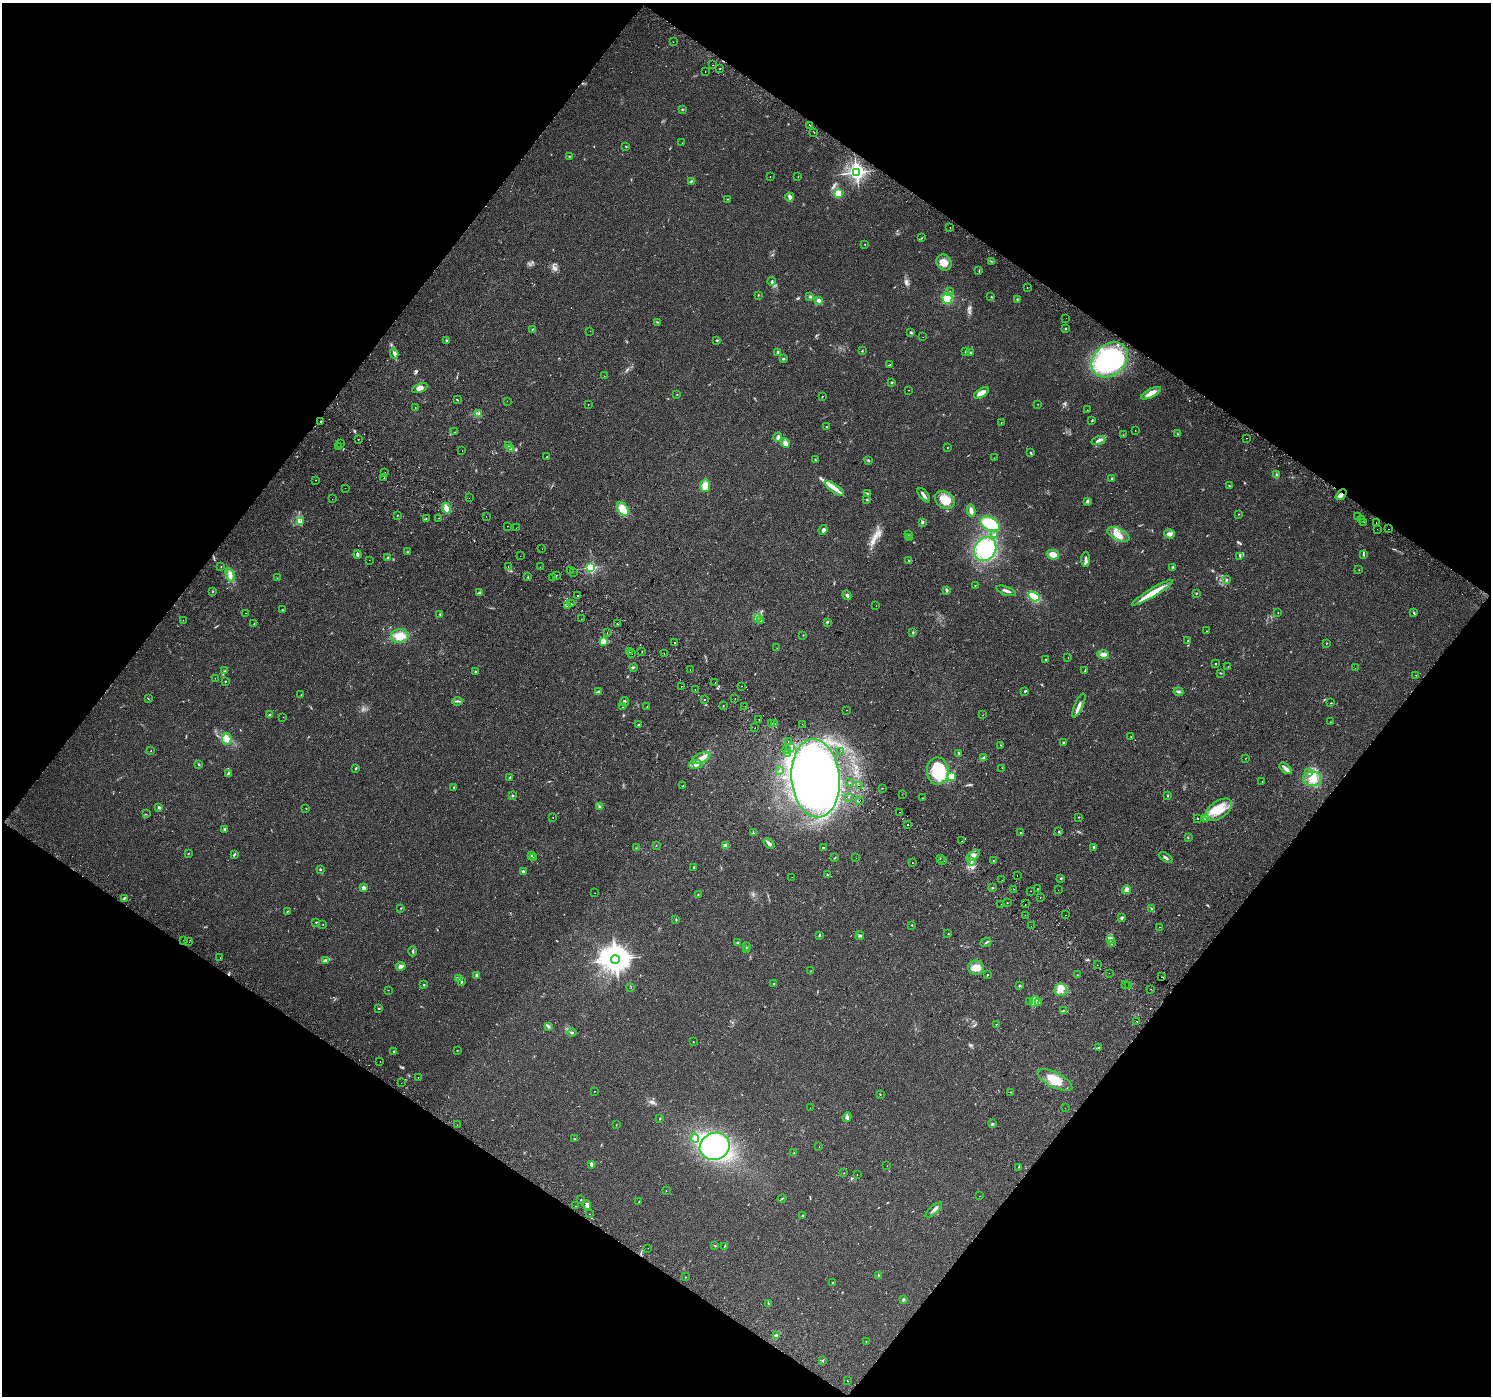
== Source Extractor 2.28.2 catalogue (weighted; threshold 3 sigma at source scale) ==
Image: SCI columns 44-5999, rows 296-5869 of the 6035 x 6098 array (HDU 1 of 3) = the unmasked area's bounding box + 8 px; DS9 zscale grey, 4 x 4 block average (1 PNG px = mean of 4 x 4 image px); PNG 1493 x 1398 px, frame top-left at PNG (2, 3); each listed source drawn as its Kron ellipse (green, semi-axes under 4 px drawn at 4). Shown black and unused: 49% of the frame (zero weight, under 2 of 3 exposures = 3% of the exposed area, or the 3 px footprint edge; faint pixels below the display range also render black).
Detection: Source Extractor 2.28.2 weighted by HDU 2 'WHT'. Background 0.0438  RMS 0.0054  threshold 0.0244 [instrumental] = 3 sigma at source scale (4.5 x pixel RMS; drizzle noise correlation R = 1.50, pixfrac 1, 0.0396/0.0396 arcsec/px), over >= 5 px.
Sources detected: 485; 3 inside a brighter object's white glare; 22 cosmic-ray / hot-pixel residue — neither listed nor drawn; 3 coinciding with a brighter row at this scale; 14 inside a brighter listed object's ellipse — not listed separately; the other 443 listed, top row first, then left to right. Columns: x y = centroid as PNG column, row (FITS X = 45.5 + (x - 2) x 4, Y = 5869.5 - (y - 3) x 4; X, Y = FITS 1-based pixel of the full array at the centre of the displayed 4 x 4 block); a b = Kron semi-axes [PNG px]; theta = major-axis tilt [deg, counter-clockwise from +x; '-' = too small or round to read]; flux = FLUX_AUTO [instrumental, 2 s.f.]
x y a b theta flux
673 42 2 2 - 0.83
713 65 2 2 - 15
719 69 2 2 - 1.5
705 72 2 2 - 0.75
682 109 2 2 - 2
809 125 2 2 - 4.4
814 132 2 2 - 5.9
682 143 2 2 - 0.85
626 146 2 2 - 1.4
569 156 2 2 - 1.4
856 172 3 2 - 1500
770 176 2 2 - 0.71
798 177 2 2 - 0.76
691 181 4 2 - 2.7
838 193 3 3 - 33
790 197 4 2 - 12
728 199 3 2 - 1.9
950 228 2 2 - 3.4
921 238 3 2 - 1.7
865 244 2 2 - 1.8
991 261 2 2 - 1.3
944 262 8 7 - 24
979 271 3 2 - 2
772 281 4 2 - 4.3
1027 287 2 2 - 1.5
950 292 2 2 - 1.6
758 295 2 2 - 0.9
810 297 3 3 - 3.6
991 297 2 2 - 0.97
947 298 5 5 - 94
1017 299 3 2 - 2.3
819 300 3 3 - 12
1066 318 2 2 - 0.84
657 322 2 2 - 1.9
532 329 2 2 - 1
1066 329 2 2 - 1.9
590 331 2 2 - 0.63
911 332 3 3 - 3.4
923 337 2 2 - 0.81
717 340 3 2 - 3.1
447 341 2 2 - 2.5
862 351 3 2 - 1.5
966 351 2 2 - 3
778 352 2 2 - 4.5
971 352 3 2 - 3.8
394 354 5 3 - 7.6
783 358 3 2 - 2.8
1110 360 20 15 40 500
890 365 2 2 - 1.8
604 376 2 2 - 0.86
892 382 3 2 - 2.8
420 388 8 4 23 13
909 390 2 2 - 0.72
981 393 8 4 32 21
1151 393 11 3 27 27
677 394 2 2 - 1.2
822 396 2 2 - 1.4
457 400 2 2 - 1.5
507 401 2 2 - 0.59
1038 404 2 2 - 0.73
588 405 2 2 - 0.97
415 407 2 2 - 0.84
1087 410 2 2 - 0.85
479 414 2 2 - 2.7
1092 420 3 2 - 2.5
321 422 2 2 - 5.4
1001 423 2 2 - 2.8
826 427 2 2 - 3.3
1135 430 2 2 - 1.1
455 432 2 2 - 1.5
1177 434 2 2 - 1.5
1123 435 2 2 - 0.75
778 437 4 3 - 8.1
1247 438 2 2 - 0.82
358 439 2 2 - 0.79
1098 440 7 3 19 8.3
341 443 2 2 - 3.3
785 443 5 4 - 15
509 446 3 2 - 3.8
339 447 2 2 - 1.4
947 447 2 2 - 1
511 449 3 3 - 3.9
462 451 2 2 - 0.47
1030 452 3 2 - 2.5
547 457 2 2 - 3.1
994 458 2 2 - 0.72
815 460 3 2 - 1.5
868 460 2 2 - 1.7
385 472 2 2 - 1.2
1276 475 3 2 - 3.1
384 478 2 2 - 6.8
1112 478 2 2 - 2.5
315 480 2 2 - 0.61
1229 485 3 2 - 1.3
705 486 6 5 - 26
345 488 2 2 - 0.75
834 488 11 4 -36 24
868 494 2 2 - 3
924 495 8 2 -53 10
1341 495 6 3 42 13
469 498 2 2 - 1.4
332 499 2 2 - 1.4
867 500 3 2 - 2
945 500 11 8 -34 44
1087 501 3 2 - 2.8
446 508 5 4 - 25
623 509 7 5 -52 56
971 511 6 3 -79 13
1238 514 2 2 - 0.98
397 515 2 2 - 0.89
486 516 2 2 - 0.64
1358 516 2 2 - 2.4
439 518 2 2 - 3.2
426 519 2 2 - 2
1361 519 2 2 - 4
301 522 3 3 - 7.6
922 522 3 2 - 4.9
1364 522 2 2 - 4.3
1376 523 2 2 - 1.7
990 524 10 6 -26 100
507 526 2 2 - 4
516 528 2 2 - 1.2
1377 529 2 2 - 0.51
1388 529 2 2 - 6.7
823 530 5 3 - 9
908 534 3 2 - 1.9
1118 534 12 6 -25 40
1170 534 5 4 - 14
994 535 3 2 - 2.4
909 538 3 2 - 2.1
542 549 2 2 - 2
985 549 12 10 58 200
407 552 2 2 - 1.4
358 555 4 2 - 8.2
1053 555 6 4 -13 26
1364 555 3 2 - 1.8
520 556 2 2 - 0.75
1240 556 2 2 - 1.2
388 557 3 2 - 1.4
1086 559 7 2 87 12
369 560 2 2 - 1.4
909 560 4 2 - 2.5
221 566 2 2 - 1.1
508 567 2 2 - 0.83
540 567 2 2 - 1.3
591 567 2 2 - 440
1173 567 3 2 - 2.4
1359 570 2 2 - 0.86
570 571 2 2 - 1.7
573 572 2 2 - 2.2
230 575 7 4 -75 14
556 575 2 2 - 0.65
528 577 2 2 - 1.9
277 578 2 2 - 0.73
553 578 2 2 - 2
1226 580 3 2 - 2.6
975 585 2 2 - 1.2
947 590 3 3 - 4.4
213 591 2 2 - 1.4
1006 591 10 2 -19 8.9
479 592 3 3 - 3.9
1152 593 24 3 31 56
1196 593 2 2 - 1.7
578 595 2 2 - 3
847 595 5 2 - 8.2
1034 596 6 4 -33 49
571 604 2 2 - 3.1
876 605 2 2 - 1.1
568 606 2 2 - 2.5
282 610 2 2 - 1.2
246 613 2 2 - 5.3
1278 613 2 2 - 0.94
1414 613 3 2 - 2.9
440 614 3 2 - 2.4
757 618 2 2 - 1.2
581 619 2 2 - 0.85
183 620 2 2 - 2.1
761 620 2 2 - 1
827 622 2 2 - 3.8
254 624 2 2 - 1.1
617 624 2 2 - 2.5
1206 631 2 2 - 1.7
913 632 3 2 - 1.6
607 633 2 2 - 4.4
803 635 2 2 - 1.5
400 636 9 7 8 42
1188 640 2 2 - 2.1
603 641 2 2 - 120
675 643 2 2 - 6.6
1326 643 2 2 - 1.4
777 648 2 2 - 0.56
642 651 2 2 - 1.3
629 652 2 2 - 2.3
632 654 2 2 - 5.2
664 654 2 2 - 0.65
1103 655 6 4 -4 16
1068 658 2 2 - 0.6
1046 660 3 2 - 2.3
1215 664 2 2 - 1.8
633 667 2 2 - 2
1228 667 2 2 - 0.95
1355 668 2 2 - 0.55
690 669 2 2 - 3.8
225 670 2 2 - 1.3
475 671 2 2 - 8.1
1085 671 2 2 - 0.98
1221 673 2 2 - 1.8
1416 675 2 2 - 1.1
215 678 2 2 - 1.3
225 681 2 2 - 1.9
715 682 2 2 - 1.4
681 686 2 2 - 1.6
742 686 2 2 - 30
695 689 2 2 - 5.5
1025 691 3 2 - 3.3
598 692 4 2 - 4.8
1179 692 5 2 - 5.1
301 695 2 2 - 0.8
735 698 2 2 - 3.6
148 699 2 2 - 0.95
704 700 2 2 - 22
457 701 5 2 - 4.4
625 702 4 2 - 3.7
1331 703 2 2 - 1.6
723 706 2 2 - 3.7
745 706 2 2 - 2.7
1079 706 13 3 67 14
622 707 2 2 - 1.1
647 707 2 2 - 0.9
846 710 2 2 - 0.99
270 715 3 2 - 3.6
982 715 2 2 - 0.67
283 717 2 2 - 0.74
759 719 2 2 - 3.2
1330 722 2 2 - 0.69
772 723 2 2 - 0.91
775 723 2 2 - 1
802 724 2 2 - 0.91
638 725 3 2 - 2
755 728 2 2 - 0.51
1131 737 2 2 - 1.2
227 739 6 5 - 16
788 742 2 2 - 0.76
1063 742 2 2 - 7.8
1001 745 2 2 - 0.96
791 748 2 2 - 3
787 750 2 2 - 1.4
151 751 2 2 - 0.72
841 751 2 2 - 0.59
959 753 3 2 - 3
787 754 2 2 - 4.1
701 758 10 5 22 22
983 758 3 2 - 2
1246 758 3 2 - 0.98
199 764 2 2 - 2.7
696 764 7 4 6 15
356 768 4 2 - 2.9
1002 768 2 2 - 1.2
1286 768 7 4 -41 11
780 770 2 2 - 0.9
938 771 14 11 -88 180
1309 772 2 2 - 0.86
228 773 4 2 - 3.8
951 776 3 2 - 43
510 777 3 2 - 3.3
816 778 39 24 -85 1500
1312 779 9 7 -7 37
1262 781 2 2 - 0.97
850 783 2 2 - 3.5
859 785 2 2 - 1.1
683 786 2 2 - 1.2
454 788 2 2 - 1.8
882 788 2 2 - 4.4
902 794 2 2 - 1.1
513 796 2 2 - 2.6
1168 796 3 2 - 1.8
848 797 2 2 - 3
923 798 2 2 - 1
860 800 2 2 - 0.64
599 806 3 2 - 2.4
159 807 3 2 - 4.1
306 808 2 2 - 1.1
1219 810 15 8 35 55
899 812 2 2 - 1.9
146 814 2 2 - 0.78
553 817 2 2 - 0.82
1079 817 2 2 - 1.6
1205 818 2 2 - 2.5
1197 819 2 2 - 5.4
908 824 2 2 - 1.4
225 830 2 2 - 6.2
1059 832 2 2 - 2.2
753 833 3 2 - 1.9
1020 833 2 2 - 1.8
1188 837 2 2 - 1.8
961 841 2 2 - 0.51
769 843 6 3 -44 8.2
656 846 2 2 - 0.98
725 846 4 3 - 12
823 847 3 2 - 2.3
1094 847 3 2 - 4.1
636 848 2 2 - 1.1
188 853 2 2 - 1.2
234 854 3 2 - 2.3
531 855 3 2 - 2.6
973 855 7 3 33 12
533 857 2 2 - 3.2
1166 857 7 2 -36 6.5
835 858 3 2 - 1.9
856 858 2 2 - 1.7
940 859 2 2 - 3
943 861 2 2 - 3.7
971 861 2 2 - 1.5
993 861 2 2 - 0.99
912 863 2 2 - 1.3
694 867 2 2 - 2.7
320 870 2 2 - 4.5
523 871 2 2 - 17
828 875 3 2 - 2.1
1017 875 2 2 - 4.2
792 877 2 2 - 0.5
1061 878 2 2 - 6.4
1002 880 2 2 - 0.99
992 887 2 2 - 2.5
363 888 2 2 - 41
1014 889 2 2 - 1.7
1037 889 2 2 - 2.2
1058 890 2 2 - 0.44
1126 890 4 3 - 16
1030 891 2 2 - 1.4
594 893 2 2 - 3.4
698 894 2 2 - 1.3
124 898 4 2 - 4.1
1040 898 2 2 - 2.1
1007 903 2 2 - 1.4
1001 904 2 2 - 5.3
1025 904 2 2 - 4.5
401 908 2 2 - 1.4
1152 909 3 2 - 2.1
287 911 2 2 - 1.6
1025 915 2 2 - 0.65
1066 915 2 2 - 4.7
1122 918 2 2 - 5.1
676 920 3 2 - 2.3
316 922 2 2 - 1.7
323 924 2 2 - 1
912 925 2 2 - 1.2
1031 926 2 2 - 5.6
1160 927 2 2 - 4.1
948 934 2 2 - 1.4
819 936 3 2 - 2.9
860 936 4 2 - 4.5
184 940 2 2 - 0.89
1110 940 4 2 - 2.8
189 942 2 2 - 0.75
738 943 2 2 - 1.1
986 943 6 2 23 4.2
1112 944 2 2 - 1.1
746 947 2 2 - 2.1
746 949 2 2 - 1.2
413 951 5 2 - 3.5
220 957 2 2 - 1.2
615 959 4 3 - 3200
326 960 2 2 - 1.9
1097 965 2 2 - 0.65
401 966 5 3 - 8.6
976 968 8 7 - 31
810 971 2 2 - 1
1109 973 2 2 - 1.8
476 975 2 2 - 18
987 975 2 2 - 3.3
1077 975 2 2 - 0.73
1161 977 2 2 - 9.5
459 978 4 3 - 14
461 982 3 2 - 2.6
774 984 2 2 - 2.5
1125 984 2 2 - 0.45
424 985 2 2 - 2.1
1020 985 3 2 - 2.9
1128 986 2 2 - 1.6
631 987 2 2 - 0.86
1150 989 2 2 - 5.4
388 990 2 2 - 0.8
1061 990 6 6 - 21
1030 1001 2 2 - 2.9
1035 1001 5 3 - 8.7
1038 1003 2 2 - 2.6
379 1008 3 2 - 2
1063 1011 3 2 - 1.5
1137 1021 2 2 - 1.7
996 1024 2 2 - 2
548 1026 3 2 - 2.8
572 1033 4 2 - 4.2
693 1042 2 2 - 1.7
1099 1047 3 2 - 2.3
457 1050 2 2 - 1.3
394 1051 2 2 - 3.5
380 1061 2 2 - 0.96
418 1077 2 2 - 0.77
1055 1080 19 7 -26 64
401 1083 2 2 - 2.6
594 1091 2 2 - 1.2
1011 1092 2 2 - 1
880 1094 2 2 - 1.5
810 1108 2 2 - 0.87
1065 1108 2 2 - 1.9
847 1117 5 4 - 7.9
660 1119 2 2 - 1.8
992 1124 2 2 - 2.2
457 1125 2 2 - 0.4
616 1125 2 2 - 1.1
695 1138 4 4 - 9.7
575 1139 3 2 - 1.8
715 1146 15 13 20 450
819 1147 2 2 - 3
793 1153 2 2 - 1.7
591 1164 4 2 - 8.5
887 1166 2 2 - 0.49
1018 1167 2 2 - 1.5
844 1173 2 2 - 0.79
857 1175 2 2 - 0.45
666 1191 2 2 - 0.81
980 1196 2 2 - 0.6
782 1199 4 2 - 2.6
581 1200 2 2 - 1.6
639 1202 2 2 - 1.5
587 1205 5 2 - 12
575 1206 2 2 - 2.9
934 1210 10 2 42 12
589 1214 2 2 - 0.9
802 1216 3 2 - 4.2
715 1245 4 2 - 2.4
724 1246 3 2 - 2.1
648 1248 2 2 - 4.4
878 1275 3 2 - 1.9
685 1277 2 2 - 5.9
833 1283 2 2 - 1.7
903 1300 3 3 - 4.2
768 1303 3 2 - 1.4
776 1335 2 2 - 3.2
866 1342 2 2 - 1.2
822 1360 2 2 - 2.1
847 1381 2 2 - 5
Diffuse or blended objects may show on this block-average render without a row.